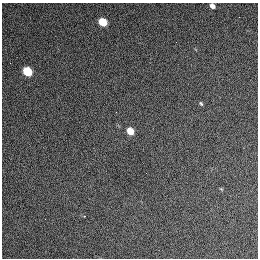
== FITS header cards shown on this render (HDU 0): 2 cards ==
NAXIS1  =                  256 / length of data axis 1
NAXIS2  =                  256 / length of data axis 2

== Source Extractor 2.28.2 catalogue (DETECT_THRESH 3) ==
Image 256 x 256 px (HDU 0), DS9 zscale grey, 1 PNG px = 1 image px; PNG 260 x 260 px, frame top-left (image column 1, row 256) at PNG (2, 3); no overlay
Background 1270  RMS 14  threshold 42.7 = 3 sigma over >= 5 px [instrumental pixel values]
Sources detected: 7; all 7 listed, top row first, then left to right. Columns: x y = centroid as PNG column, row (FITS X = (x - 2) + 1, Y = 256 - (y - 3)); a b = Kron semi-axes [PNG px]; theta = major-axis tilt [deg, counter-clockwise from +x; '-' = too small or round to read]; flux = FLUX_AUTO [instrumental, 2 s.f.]
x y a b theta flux
212 6 6 5 - 4100
103 22 6 5 - 23000
10 63 2 2 - 460
27 71 7 5 -44 36000
201 103 5 3 - 1200
130 131 6 5 - 14000
84 216 3 2 - 730
At the frame edge (FLAGS 8, measured only in part): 1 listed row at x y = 212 6